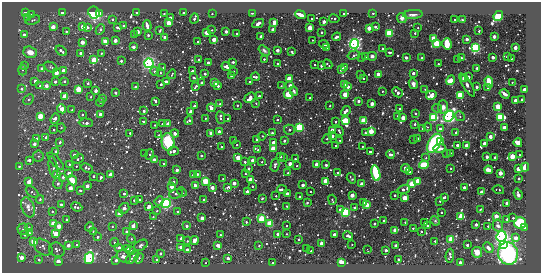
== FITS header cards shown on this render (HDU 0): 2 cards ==
NAXIS1  =                  539 / length of data axis 1
NAXIS2  =                  271 / length of data axis 2

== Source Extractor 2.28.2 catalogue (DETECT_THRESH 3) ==
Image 539 x 271 px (HDU 0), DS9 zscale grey, 1 PNG px = 1 image px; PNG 543 x 275 px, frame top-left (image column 1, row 271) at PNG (2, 2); each listed source drawn as its Kron ellipse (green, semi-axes under 4 px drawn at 4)
Background -26.6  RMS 190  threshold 557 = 3 sigma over >= 5 px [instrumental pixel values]
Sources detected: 590; of the 590, the 500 brightest by FLUX_AUTO listed and drawn (90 fainter detections omitted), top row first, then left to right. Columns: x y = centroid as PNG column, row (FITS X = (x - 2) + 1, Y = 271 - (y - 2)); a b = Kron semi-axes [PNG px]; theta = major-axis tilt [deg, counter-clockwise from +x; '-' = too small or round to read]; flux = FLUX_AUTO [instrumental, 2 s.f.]
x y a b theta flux
137 12 3 3 - 1.4e+05
184 12 3 3 - 1.9e+05
25 13 3 3 - 3.5e+05
62 13 3 3 - 3.2e+05
94 13 6 5 - 1.1e+06
99 13 3 3 - 9.7e+04
252 13 3 2 - 2.0e+04
343 13 3 3 - 6.2e+04
373 13 3 3 - 3.8e+04
31 14 3 3 - 1.5e+04
164 14 3 2 - 2.8e+04
212 14 3 2 - 1.8e+04
413 14 9 4 3 6.8e+04
300 15 5 3 - 2.7e+05
498 16 5 4 - 2.2e+06
27 17 3 3 - 6.6e+04
170 17 3 3 - 7.9e+04
194 18 5 3 - 6.9e+04
402 18 5 5 - 4.8e+04
112 19 3 3 - 2.0e+04
311 19 3 2 - 1.6e+04
334 19 5 3 - 4.0e+04
33 20 7 4 17 1.8e+04
455 20 2 2 - 1.4e+04
462 20 3 3 - 1.5e+04
274 22 4 3 - 2.6e+05
324 22 3 3 - 2.1e+05
169 23 3 3 - 1.1e+06
258 23 6 3 26 3.2e+05
82 26 3 3 - 5.4e+05
124 26 3 3 - 8.2e+04
147 26 5 3 - 1.1e+05
53 27 3 3 - 6.3e+05
87 27 3 3 - 7.5e+04
117 27 4 3 - 2.6e+04
375 27 3 3 - 9.2e+04
310 28 3 3 - 9.0e+05
369 28 3 3 - 7.0e+05
418 28 3 2 - 1.9e+04
100 30 5 3 - 4.8e+04
212 30 3 2 - 1.7e+04
273 30 3 3 - 6.0e+05
66 31 3 3 - 2.8e+04
160 31 3 2 - 1.4e+04
479 31 3 2 - 2.9e+04
138 32 3 3 - 4.7e+04
226 32 3 3 - 1.9e+05
321 32 3 3 - 6.8e+04
207 33 4 3 - 9.3e+04
389 33 4 3 - 4.9e+06
415 33 3 3 - 3.5e+04
134 34 3 3 - 3.5e+04
237 34 3 3 - 5.7e+04
24 35 3 3 - 3.2e+05
148 35 3 2 - 5.1e+04
261 36 3 3 - 1.2e+05
494 36 3 3 - 3.2e+05
164 37 3 3 - 7.5e+04
336 37 4 3 - 5.9e+04
434 39 3 3 - 2.1e+06
467 39 3 3 - 2.1e+05
115 40 3 3 - 3.1e+05
214 40 3 3 - 6.3e+05
312 40 3 3 - 1.5e+04
105 41 3 3 - 1.0e+06
198 41 3 2 - 2.1e+04
82 42 3 3 - 5.8e+05
324 44 5 3 - 3.2e+04
355 44 5 4 - 4.1e+06
437 44 3 3 - 3.5e+06
447 44 5 5 - 4.7e+05
133 47 3 3 - 4.2e+04
515 47 3 3 - 3.7e+05
327 48 3 3 - 5.1e+04
475 48 4 4 - 3.3e+06
382 49 3 3 - 3.8e+04
264 50 6 4 -35 2.6e+04
277 50 3 3 - 2.4e+05
61 51 6 3 -35 1.0e+05
30 52 7 5 -19 1.3e+05
292 52 4 3 - 4.2e+04
390 52 3 3 - 1.8e+04
80 53 3 3 - 8.9e+04
101 53 3 3 - 2.2e+04
354 55 6 4 16 2.6e+04
365 56 3 3 - 5.7e+04
372 56 4 4 - 4.5e+04
361 57 3 2 - 1.4e+04
406 57 3 3 - 2.7e+04
493 57 3 3 - 2.3e+05
507 57 3 3 - 6.7e+04
422 58 3 3 - 1.0e+05
461 58 3 3 - 2.4e+04
264 59 3 3 - 1.7e+04
458 59 3 3 - 2.4e+04
511 59 3 2 - 3.6e+04
94 60 3 3 - 1.8e+06
199 60 3 3 - 4.8e+04
121 61 3 2 - 5.5e+04
233 62 3 3 - 2.4e+04
149 63 5 4 - 3.8e+06
208 63 3 3 - 2.2e+05
277 63 3 2 - 2.0e+04
314 64 3 2 - 1.7e+04
328 64 5 3 - 3.1e+04
438 64 3 3 - 4.1e+04
25 66 3 3 - 4.1e+04
226 66 5 3 - 6.7e+04
321 66 4 3 - 1.1e+05
51 67 7 4 -25 2.5e+04
41 68 3 3 - 5.8e+04
163 68 3 2 - 2.0e+04
345 68 3 3 - 7.3e+05
477 68 3 3 - 4.3e+04
341 69 4 3 - 4.3e+05
22 70 5 4 - 1.8e+04
63 70 3 3 - 1.4e+05
154 71 4 4 - 2.1e+04
193 71 3 3 - 1.4e+05
234 71 3 3 - 6.4e+04
56 73 3 3 - 6.6e+05
160 73 3 2 - 1.7e+04
413 73 3 3 - 1.5e+05
172 74 5 2 - 2.1e+04
205 74 3 3 - 9.3e+04
378 74 3 3 - 4.8e+05
231 75 3 3 - 2.2e+05
361 75 3 3 - 2.5e+04
255 77 4 3 - 6.8e+04
468 77 3 3 - 2.5e+05
194 78 4 3 - 2.2e+04
289 79 3 3 - 1.4e+06
363 79 3 2 - 1.6e+04
464 79 3 3 - 1.6e+06
451 80 5 3 - 7.2e+05
35 81 3 3 - 1.9e+05
55 82 3 3 - 1.1e+05
64 82 3 3 - 3.7e+04
166 82 4 3 - 4.9e+04
249 82 3 3 - 2.2e+04
489 82 5 3 - 4.6e+05
512 82 3 2 - 1.9e+04
88 83 3 3 - 1.8e+04
202 83 3 3 - 2.7e+04
215 83 3 3 - 1.4e+06
161 84 3 3 - 7.0e+04
345 84 3 3 - 1.2e+06
413 84 5 4 - 6.8e+04
290 85 3 3 - 4.8e+04
467 85 13 4 -59 6.2e+04
40 86 3 3 - 5.3e+04
46 86 3 3 - 3.0e+05
196 86 4 3 - 4.4e+04
218 86 3 3 - 1.1e+05
281 86 3 2 - 2.2e+04
135 87 3 3 - 7.9e+04
348 87 3 3 - 1.7e+05
477 87 3 3 - 1.3e+05
488 88 3 3 - 3.2e+04
22 89 3 3 - 6.1e+04
78 89 3 3 - 2.0e+06
425 89 3 3 - 1.6e+04
524 89 4 3 - 1.3e+05
96 91 3 3 - 2.3e+05
294 91 5 4 - 3.1e+04
382 91 3 2 - 1.6e+04
397 92 6 3 -46 1.8e+05
115 93 3 3 - 8.1e+04
288 94 5 3 - 2.3e+06
345 94 3 3 - 1.3e+06
505 94 5 3 - 8.0e+04
431 95 5 4 - 1.2e+05
460 95 3 3 - 2.3e+06
65 96 3 3 - 1.9e+06
259 96 3 3 - 6.2e+04
91 97 3 2 - 2.3e+04
250 98 6 5 - 4.0e+05
310 98 3 3 - 7.5e+04
29 99 6 4 44 2.1e+04
102 99 3 3 - 6.4e+04
522 100 3 3 - 1.7e+04
156 101 3 3 - 8.1e+04
359 101 3 3 - 1.6e+05
515 101 3 3 - 4.3e+05
100 102 4 3 - 1.9e+04
256 103 3 2 - 1.9e+04
220 104 3 3 - 3.0e+04
372 104 3 3 - 5.2e+05
237 105 3 2 - 2.7e+04
195 106 4 3 - 5.0e+04
330 106 3 3 - 2.5e+04
498 106 3 3 - 1.7e+06
443 107 6 5 - 7.3e+04
211 108 4 3 - 2.9e+05
400 108 3 3 - 1.9e+04
437 108 5 4 - 2.4e+04
62 109 5 3 - 1.1e+06
72 110 3 3 - 1.4e+04
144 111 3 3 - 8.5e+04
191 111 3 3 - 6.4e+04
346 111 5 3 - 1.8e+05
415 113 3 3 - 1.9e+04
100 114 3 3 - 1.4e+05
82 115 3 3 - 3.5e+04
40 116 3 3 - 1.4e+06
398 116 3 3 - 8.0e+04
449 116 6 5 - 4.8e+06
460 116 5 4 - 2.6e+04
434 117 4 4 - 1.9e+06
500 117 4 4 - 2.1e+06
206 118 3 2 - 1.4e+04
221 118 6 3 -82 4.6e+04
228 118 3 2 - 1.9e+04
403 118 4 3 - 8.6e+05
55 119 5 3 - 2.2e+05
277 120 3 3 - 3.3e+04
345 120 4 3 - 1.7e+06
189 121 4 3 - 6.3e+04
364 121 3 3 - 2.9e+06
144 122 3 3 - 4.8e+04
336 122 3 3 - 3.2e+04
86 123 7 3 -4 4.2e+04
162 124 3 3 - 6.1e+04
168 124 3 3 - 4.0e+05
415 124 3 3 - 5.8e+04
155 125 3 2 - 1.7e+04
299 127 4 3 - 2.2e+06
428 127 4 3 - 1.5e+04
504 127 3 3 - 3.5e+05
61 128 4 4 - 1.7e+04
422 129 3 3 - 4.8e+04
440 129 3 3 - 8.4e+04
54 130 3 3 - 1.4e+04
289 130 5 5 - 2.6e+04
332 130 3 3 - 5.6e+05
219 131 3 3 - 1.7e+05
339 131 5 3 - 3.2e+04
371 131 3 3 - 1.3e+06
211 133 3 3 - 5.1e+04
272 133 3 3 - 3.8e+04
365 133 3 3 - 1.9e+04
456 133 3 3 - 6.3e+04
130 134 3 2 - 1.5e+04
175 134 4 4 - 4.3e+04
159 135 4 3 - 1.5e+04
262 136 4 3 - 1.6e+04
332 136 3 3 - 2.0e+05
46 137 3 3 - 1.2e+05
490 137 3 3 - 3.4e+05
418 138 3 2 - 1.7e+04
37 139 4 3 - 1.3e+05
327 139 5 3 - 2.8e+04
234 140 3 2 - 3.9e+04
257 140 3 3 - 1.1e+05
340 140 3 3 - 3.7e+04
413 140 3 3 - 2.1e+04
284 141 3 3 - 5.9e+04
60 142 3 3 - 5.7e+04
168 142 9 6 -87 6.8e+05
273 142 3 3 - 2.2e+05
441 142 4 3 - 7.9e+04
434 143 10 6 59 1.3e+06
485 143 3 3 - 8.1e+05
518 143 4 4 - 1.8e+05
34 144 3 3 - 1.6e+05
237 145 3 2 - 1.7e+04
457 145 3 3 - 1.1e+05
336 146 3 3 - 5.1e+04
362 146 3 2 - 1.5e+04
467 146 3 3 - 1.2e+06
222 147 3 3 - 5.3e+04
273 149 3 3 - 1.6e+06
440 149 6 4 6 8.8e+04
258 150 4 3 - 1.2e+05
56 151 4 4 - 4.4e+04
173 151 5 3 - 1.6e+05
370 152 3 3 - 1.2e+05
450 153 3 3 - 1.6e+04
145 154 3 2 - 4.3e+04
150 154 5 4 - 1.4e+04
390 154 4 3 - 3.9e+04
447 154 3 3 - 2.2e+04
74 155 3 3 - 1.0e+05
520 155 3 2 - 2.5e+04
38 156 5 5 - 2.1e+04
201 156 3 3 - 3.1e+04
280 156 3 3 - 1.9e+04
512 156 3 3 - 1.7e+06
238 157 3 3 - 8.1e+05
487 157 3 3 - 4.2e+04
284 158 3 2 - 1.6e+04
426 158 3 3 - 1.8e+04
495 158 3 3 - 1.9e+05
78 159 6 3 22 5.6e+04
295 159 3 2 - 4.3e+04
29 160 3 3 - 1.1e+05
154 160 3 3 - 4.0e+05
253 160 3 3 - 4.7e+05
56 161 11 4 -46 3.2e+04
245 162 3 3 - 5.0e+04
262 162 3 3 - 1.6e+04
69 164 3 3 - 3.6e+04
163 164 3 2 - 1.7e+04
290 164 3 3 - 5.2e+05
317 164 3 3 - 6.5e+05
275 165 6 3 77 2.6e+04
326 165 3 3 - 9.5e+04
424 165 4 4 - 4.8e+05
19 166 3 3 - 3.3e+04
76 166 3 3 - 1.7e+04
297 166 3 3 - 2.0e+04
53 167 10 4 -81 2.6e+04
525 167 4 3 - 3.2e+05
87 168 6 4 -24 3.5e+04
406 168 4 3 - 6.3e+04
451 168 3 2 - 2.0e+04
248 169 3 3 - 1.2e+05
518 169 3 3 - 9.0e+05
177 170 3 3 - 1.7e+05
489 170 4 4 - 2.0e+05
410 172 3 2 - 2.8e+04
69 173 3 3 - 4.9e+05
288 173 3 3 - 3.0e+04
338 173 3 3 - 5.3e+04
376 173 8 4 -77 9.9e+05
500 173 3 3 - 5.1e+05
110 174 3 3 - 2.7e+05
197 174 4 3 - 1.9e+04
245 174 3 2 - 1.6e+04
57 175 3 3 - 1.5e+06
193 175 3 3 - 1.4e+05
93 176 3 3 - 3.4e+04
63 177 3 3 - 9.4e+04
101 177 3 3 - 7.0e+04
351 178 5 3 - 1.7e+04
519 178 3 3 - 6.4e+04
223 179 3 2 - 2.1e+04
72 180 5 4 - 2.1e+05
250 180 3 3 - 7.1e+05
174 181 3 2 - 1.6e+04
205 181 3 3 - 2.5e+06
326 181 4 3 - 1.7e+06
418 181 3 3 - 2.2e+06
29 182 3 3 - 8.5e+05
234 183 3 3 - 3.2e+05
58 184 5 4 - 2.6e+04
362 184 3 3 - 4.3e+05
412 184 3 3 - 3.1e+06
195 185 3 3 - 1.4e+05
303 185 3 3 - 2.1e+05
87 186 3 3 - 3.0e+05
172 186 3 3 - 5.0e+05
252 186 3 3 - 2.7e+04
212 187 3 3 - 3.4e+05
228 187 3 3 - 2.9e+05
70 188 3 3 - 5.5e+05
464 188 3 3 - 1.8e+05
282 189 5 3 - 6.9e+04
404 189 6 3 15 1.5e+05
80 190 3 3 - 2.4e+04
498 190 6 2 -16 1.6e+04
310 191 3 2 - 1.5e+04
32 192 7 4 -40 2.3e+04
182 192 5 4 - 1.5e+04
247 192 3 3 - 2.2e+05
482 192 3 3 - 3.3e+05
124 194 3 3 - 5.4e+04
176 194 7 4 17 3.4e+04
287 194 3 3 - 3.5e+05
518 194 6 3 -71 3.9e+04
352 195 3 3 - 6.0e+05
394 195 3 3 - 5.7e+04
276 196 3 2 - 2.2e+04
299 197 3 3 - 5.2e+04
444 197 3 3 - 6.6e+04
262 198 3 3 - 1.5e+04
405 198 3 3 - 1.5e+06
40 199 4 3 - 2.6e+04
134 200 3 3 - 1.5e+04
140 200 3 2 - 1.4e+04
204 200 3 3 - 5.2e+04
332 200 5 2 - 2.3e+04
159 201 5 3 - 7.9e+04
440 201 3 3 - 3.6e+04
166 203 4 4 - 3.0e+06
307 203 3 3 - 1.7e+04
364 203 3 3 - 1.7e+05
507 203 3 3 - 2.9e+05
61 204 3 3 - 6.0e+04
367 205 4 3 - 1.1e+05
149 206 4 3 - 2.9e+05
287 206 3 3 - 2.1e+04
28 207 10 6 -69 1.2e+05
77 207 6 4 -22 9.9e+04
355 207 3 3 - 3.6e+04
124 208 5 5 - 3.8e+04
481 209 3 2 - 1.4e+04
340 210 3 3 - 1.6e+05
52 211 3 3 - 2.8e+04
157 211 4 3 - 1.8e+04
178 212 3 3 - 9.0e+04
345 212 4 4 - 2.2e+06
441 212 3 2 - 2.6e+04
119 214 3 3 - 5.0e+05
496 216 3 3 - 6.9e+05
153 217 3 2 - 2.6e+04
460 217 3 3 - 1.2e+06
202 218 3 3 - 3.7e+05
513 218 3 3 - 3.7e+04
262 219 3 3 - 3.3e+06
507 219 3 3 - 1.9e+04
67 220 3 3 - 3.6e+04
384 220 3 2 - 1.5e+04
435 221 5 4 - 1.6e+04
246 222 3 2 - 3.7e+04
405 222 3 2 - 1.8e+04
53 223 3 3 - 9.1e+05
425 223 3 3 - 3.8e+04
520 223 6 5 - 7.4e+05
270 224 3 3 - 3.3e+06
374 224 3 3 - 7.4e+04
476 225 4 3 - 1.4e+05
498 225 6 5 - 4.7e+04
59 226 3 3 - 9.1e+05
112 226 3 3 - 1.8e+04
133 226 3 3 - 2.7e+05
187 226 3 3 - 1.2e+05
287 226 3 2 - 1.8e+04
428 226 3 3 - 1.9e+04
488 226 3 3 - 2.5e+04
29 227 3 3 - 1.9e+04
90 227 4 4 - 2.8e+04
525 227 4 3 - 3.6e+04
413 228 3 2 - 3.1e+04
23 229 5 5 - 2.0e+04
395 230 3 3 - 7.0e+05
93 231 3 3 - 1.9e+04
421 231 3 3 - 3.4e+04
126 232 3 3 - 7.8e+04
29 233 3 3 - 6.5e+04
56 234 3 3 - 1.2e+06
278 234 3 3 - 7.5e+04
287 234 3 2 - 1.5e+04
25 235 3 3 - 5.5e+04
220 235 3 3 - 3.8e+04
334 235 3 3 - 2.1e+05
348 236 5 3 - 9.8e+04
501 236 5 5 - 4.8e+06
98 237 3 3 - 5.2e+04
181 238 3 3 - 1.3e+05
516 238 3 3 - 4.1e+05
131 239 4 4 - 1.4e+04
299 239 3 3 - 3.3e+04
451 239 3 3 - 2.2e+06
34 241 3 3 - 2.3e+06
187 241 3 3 - 2.0e+04
194 241 4 3 - 4.5e+05
435 241 3 2 - 2.6e+04
115 242 4 4 - 2.8e+04
321 243 3 3 - 6.6e+05
352 244 2 2 - 1.4e+04
503 244 3 3 - 4.2e+06
68 245 3 3 - 3.2e+05
77 245 4 3 - 2.4e+04
141 245 7 5 32 3.2e+04
218 245 4 3 - 6.6e+04
467 245 3 3 - 1.0e+05
259 246 3 2 - 2.3e+04
396 246 3 3 - 2.6e+05
43 247 10 7 -37 4.9e+04
119 247 3 3 - 5.0e+04
181 247 4 3 - 3.1e+05
128 248 4 3 - 3.0e+04
307 248 3 2 - 2.3e+04
488 248 6 4 -47 5.4e+04
367 249 3 2 - 3.0e+04
57 250 8 7 - 4.5e+04
187 250 3 3 - 4.1e+05
386 250 3 3 - 1.5e+05
131 251 5 4 - 1.7e+04
311 251 3 2 - 2.6e+04
477 252 5 5 - 1.1e+05
160 253 3 3 - 4.9e+04
508 254 11 10 - 2.4e+06
124 256 7 5 -30 7.8e+04
450 256 7 3 83 3.3e+04
21 257 3 3 - 3.9e+05
132 257 8 4 44 3.9e+04
89 258 6 4 68 2.5e+06
139 258 5 3 - 3.0e+04
228 258 3 3 - 6.2e+04
398 259 3 2 - 1.8e+04
39 260 3 3 - 3.9e+04
116 260 3 3 - 7.6e+04
156 260 3 3 - 2.0e+04
58 262 3 3 - 8.0e+05
342 262 4 3 - 2.1e+05
460 262 3 3 - 6.7e+04
205 263 2 2 - 1.4e+04
272 263 3 2 - 4.3e+04
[90 fainter detections neither listed nor drawn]